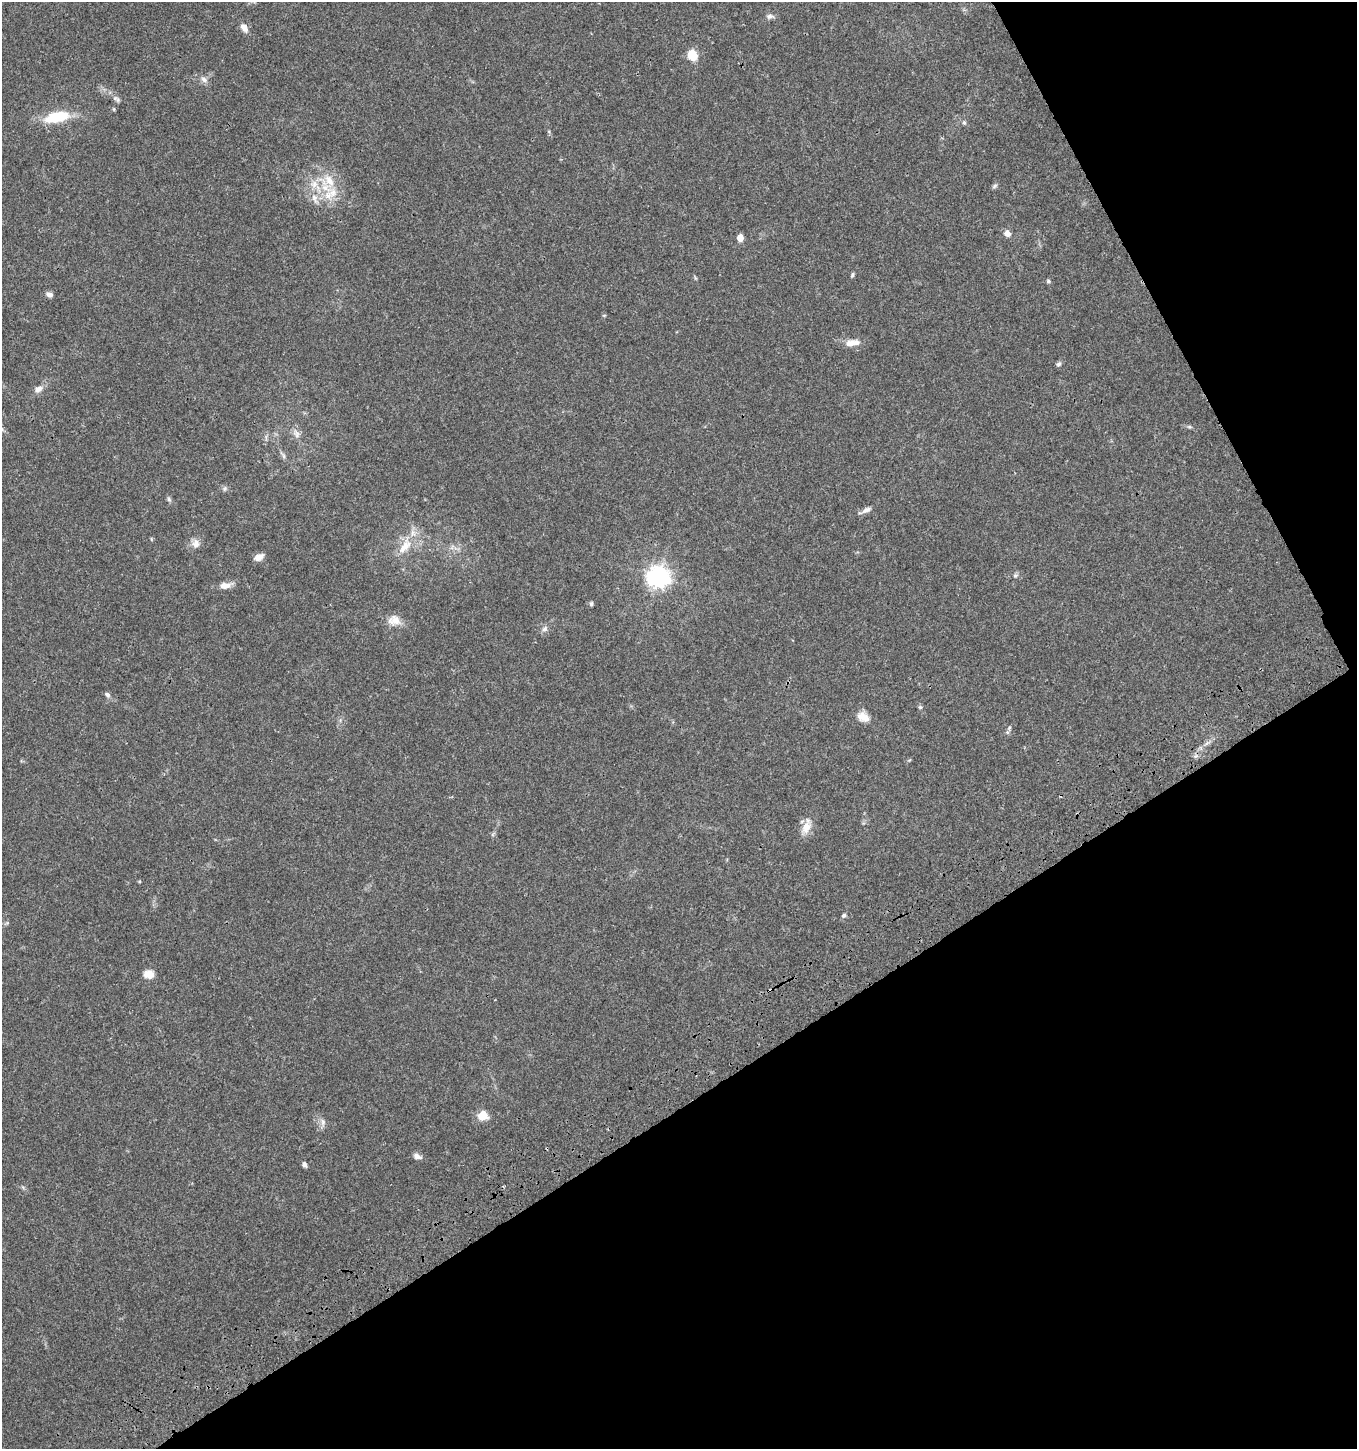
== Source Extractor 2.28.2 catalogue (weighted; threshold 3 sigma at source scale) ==
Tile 12 of 4 x 4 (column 4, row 3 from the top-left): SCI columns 4244-5598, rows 1557-3003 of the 5835 x 6003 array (HDU 1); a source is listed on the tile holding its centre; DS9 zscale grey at full resolution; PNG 1359 x 1451 px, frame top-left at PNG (2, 2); no overlay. Shown black and unused: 30% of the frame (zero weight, under 3 of 4 exposures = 6% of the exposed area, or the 3 px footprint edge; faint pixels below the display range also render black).
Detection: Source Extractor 2.28.2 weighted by HDU 2 'WHT'; one run over the whole footprint, this tile lists its part. Background 0.0364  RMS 0.0035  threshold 0.0156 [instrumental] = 3 sigma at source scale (4.5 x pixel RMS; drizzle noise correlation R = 1.50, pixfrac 1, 0.0396/0.0396 arcsec/px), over >= 5 px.
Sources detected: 54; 3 inside a brighter listed object's ellipse — not listed separately; the other 51 listed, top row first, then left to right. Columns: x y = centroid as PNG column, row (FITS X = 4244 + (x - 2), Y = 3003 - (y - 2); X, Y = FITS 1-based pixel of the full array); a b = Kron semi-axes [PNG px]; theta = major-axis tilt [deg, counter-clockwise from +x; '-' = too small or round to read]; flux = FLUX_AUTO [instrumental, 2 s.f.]
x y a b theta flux
770 16 10 7 3 1.3
244 28 12 7 -55 2.2
692 55 9 8 - 7.5
204 79 10 7 -40 1.4
118 100 8 6 -88 0.86
114 109 6 4 -89 0.37
57 117 29 11 12 14
964 123 7 5 -63 0.69
995 186 8 5 41 0.75
326 188 32 14 -41 11
315 199 17 8 -67 3.2
1007 233 8 7 - 2
740 238 5 4 - 4.5
852 275 7 4 67 0.6
695 278 6 4 -71 0.4
1048 281 5 5 - 0.61
49 295 9 6 -11 1.3
850 343 14 9 23 2.7
1059 364 7 6 - 0.78
38 389 13 8 29 2.1
1189 427 7 5 -7 0.58
2 429 7 4 -89 0.58
296 434 14 8 -63 2.1
283 456 12 5 -54 1.1
225 488 7 7 - 0.85
169 499 7 5 -48 0.66
866 510 15 6 25 1.6
151 539 5 3 - 0.34
196 544 13 10 -74 2.4
405 546 28 12 52 7.3
452 547 9 4 59 0.79
259 557 12 7 25 2.2
1015 575 7 6 - 0.73
658 577 8 7 - 230
225 586 14 8 3 2.7
591 604 6 5 - 0.62
394 620 18 14 -6 4
545 629 9 7 46 1.3
107 695 9 6 -41 0.96
920 707 6 5 - 0.56
863 717 15 11 -30 3.4
1009 728 6 4 48 0.5
806 827 22 11 65 4.2
844 915 6 5 - 0.78
7 923 5 5 - 0.45
148 974 12 9 2 3.4
482 1115 5 5 - 20
323 1122 13 7 -81 1.6
417 1156 9 6 -23 1.8
304 1164 7 5 -71 0.97
23 1187 7 4 -19 0.53
Isophote crosses this tile's border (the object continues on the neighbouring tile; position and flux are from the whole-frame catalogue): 1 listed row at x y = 2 429